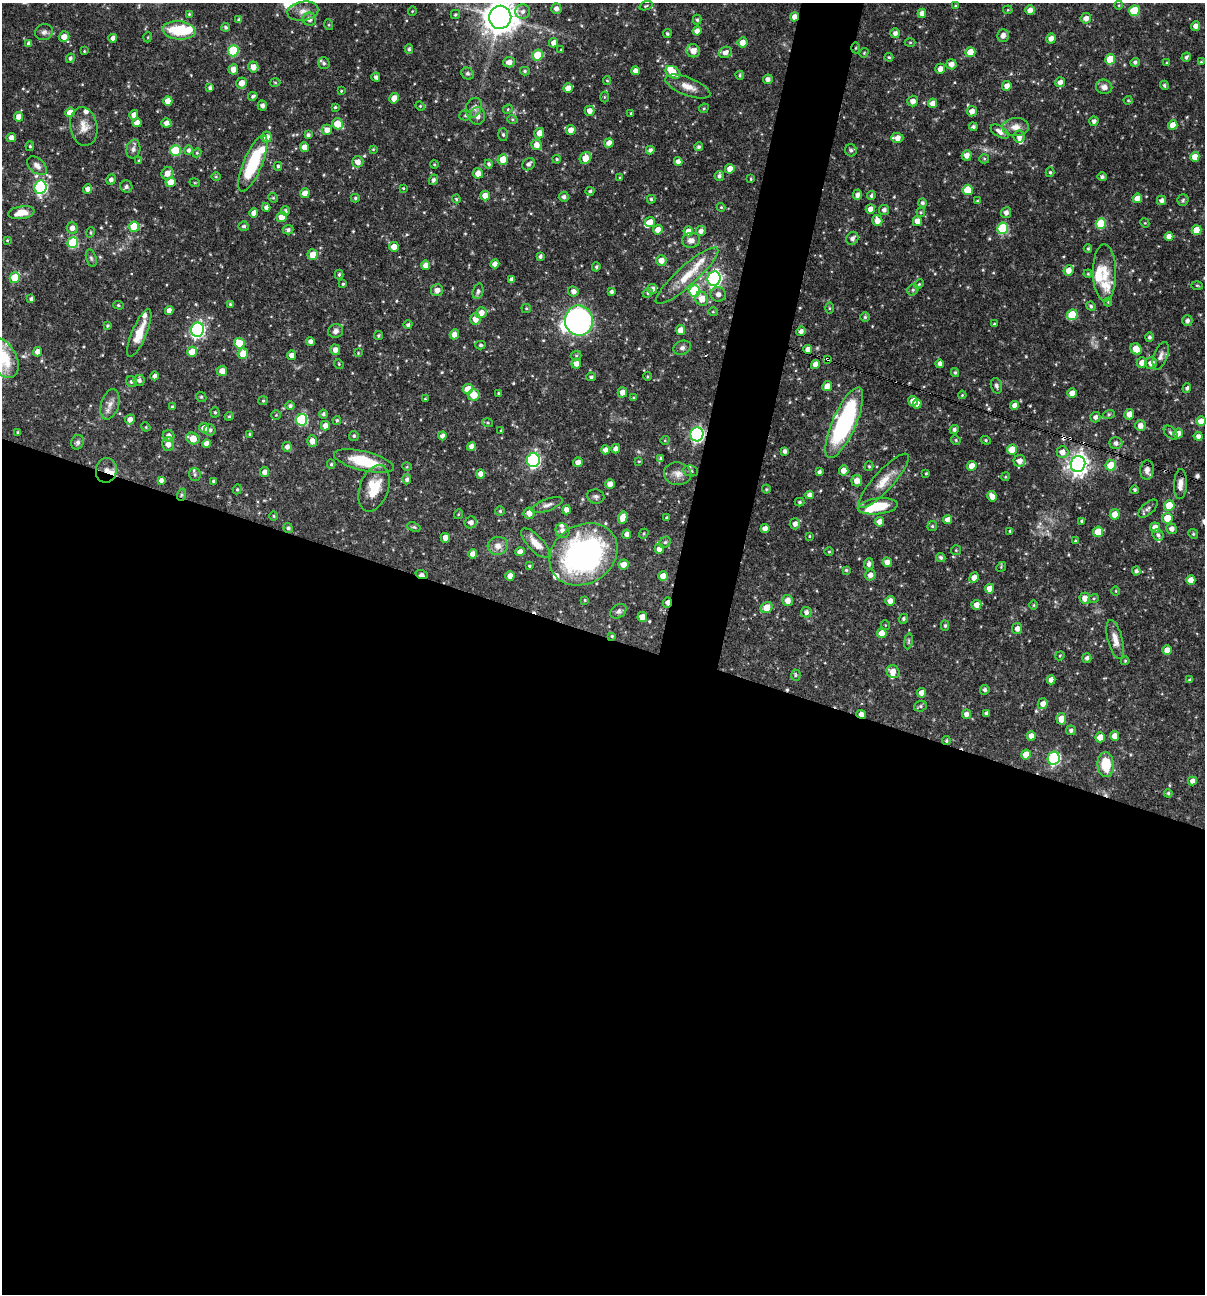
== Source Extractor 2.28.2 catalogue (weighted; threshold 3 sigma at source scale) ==
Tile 14 of 4 x 4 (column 2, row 4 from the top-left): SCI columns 1454-2656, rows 1-1292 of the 5187 x 5168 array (HDU 1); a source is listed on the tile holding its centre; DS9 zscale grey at full resolution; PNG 1207 x 1296 px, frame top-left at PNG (2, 3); each listed source drawn as its Kron ellipse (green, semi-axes under 4 px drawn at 4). Shown black and unused: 54% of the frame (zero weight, under 3 of 4 exposures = <1% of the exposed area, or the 3 px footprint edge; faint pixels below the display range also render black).
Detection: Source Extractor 2.28.2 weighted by HDU 2 'WHT'; one run over the whole footprint, this tile lists its part. Background 0.0667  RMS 0.0035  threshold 0.0157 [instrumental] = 3 sigma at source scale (4.5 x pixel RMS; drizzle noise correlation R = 1.50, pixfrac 1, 0.05/0.05 arcsec/px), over >= 5 px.
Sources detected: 545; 1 too faint to see at this stretch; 2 inside a brighter object's white glare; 3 cosmic-ray / hot-pixel residue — neither listed nor drawn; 23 inside a brighter listed object's ellipse — not listed separately; of the other 516, all 500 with FLUX_AUTO >= 0.288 (the completeness limit of this list) listed and drawn (16 fainter detections not listed), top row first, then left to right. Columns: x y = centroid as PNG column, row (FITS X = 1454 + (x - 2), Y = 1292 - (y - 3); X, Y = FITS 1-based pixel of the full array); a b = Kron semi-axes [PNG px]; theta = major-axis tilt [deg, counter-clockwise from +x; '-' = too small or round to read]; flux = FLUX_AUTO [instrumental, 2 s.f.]
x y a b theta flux
1119 5 4 3 - 0.32
646 6 7 3 19 0.39
956 6 4 3 - 0.38
556 9 5 5 - 1.5
1008 10 5 4 - 0.35
1030 10 5 4 - 2.3
303 11 16 9 10 2.8
412 11 5 4 - 0.33
1134 11 5 5 - 11
523 12 7 7 - 1.5
922 13 4 4 - 2.2
189 14 4 4 - 0.41
455 15 5 4 - 0.49
500 17 11 11 - 510
794 17 4 4 - 2.5
1086 18 5 5 - 2
309 19 6 6 - 2
239 20 4 4 - 0.93
697 20 5 4 - 0.59
329 25 5 3 - 0.36
1196 26 4 4 - 1.7
226 27 4 4 - 0.68
179 30 16 9 -5 14
697 31 4 4 - 1.7
44 32 9 8 - 1.2
667 33 4 4 - 0.53
895 33 5 4 - 1.3
1003 36 6 5 - 1.7
64 37 5 5 - 2.5
148 37 5 3 - 0.29
113 38 4 4 - 1.4
1051 38 5 5 - 2
742 42 5 5 - 2.8
910 42 5 3 - 0.35
554 43 4 4 - 2
29 44 4 4 - 1.1
856 48 5 3 - 0.38
409 49 5 4 - 0.55
561 50 3 3 - 0.3
84 51 3 3 - 0.32
233 51 5 5 - 18
693 51 7 6 - 2.9
725 52 7 5 22 1.5
970 52 5 5 - 4.9
864 53 5 3 - 0.29
538 55 5 5 - 7.9
889 57 4 4 - 0.41
1186 57 5 4 - 0.8
70 58 5 4 - 0.84
1110 59 5 5 - 8.9
509 62 6 5 - 2
1135 62 5 4 - 0.8
1201 62 3 3 - 0.37
324 63 6 5 - 0.74
1167 63 4 3 - 0.35
951 64 5 5 - 2.3
253 67 5 5 - 2.4
233 69 5 4 - 2.3
940 69 5 5 - 2.1
525 71 5 4 - 0.56
636 71 4 4 - 2
673 72 8 5 -34 4.9
467 73 6 5 - 0.86
740 75 4 3 - 0.46
376 77 4 4 - 0.95
768 79 5 4 - 1.4
607 81 4 4 - 0.38
275 82 5 3 - 0.35
1060 82 5 5 - 1.7
241 83 5 5 - 2.7
1164 85 5 4 - 0.65
1007 86 5 4 - 2.3
688 87 24 9 -21 3.6
1104 87 8 7 - 2
210 88 4 4 - 0.83
568 88 5 4 - 3
341 91 3 3 - 0.3
253 96 5 3 - 0.7
604 97 5 3 - 0.36
394 98 5 4 - 2.9
1128 100 4 4 - 0.34
168 101 5 4 - 2.7
913 101 5 5 - 1.8
933 103 5 4 - 2.8
262 105 5 4 - 1.2
420 106 5 4 - 0.37
335 107 3 3 - 0.38
474 108 10 7 67 1.8
704 108 5 4 - 0.44
508 109 5 4 - 0.36
590 111 5 5 - 2.3
972 111 5 5 - 2.3
70 112 5 5 - 3.6
631 113 3 3 - 0.32
134 115 4 4 - 1.9
465 115 6 5 - 0.67
477 116 9 7 85 1.9
18 117 4 4 - 2.3
512 119 5 3 - 0.36
1094 121 5 4 - 1.2
137 123 4 4 - 2.4
166 123 5 4 - 1.8
338 124 5 5 - 8.1
1173 125 5 4 - 3.7
84 126 19 13 -79 3.9
973 127 4 4 - 0.78
1016 127 13 9 2 2.8
327 130 5 5 - 2.3
571 130 5 5 - 2.3
1000 132 10 5 -31 2
539 133 5 5 - 2.7
308 135 4 4 - 0.88
503 135 6 5 - 0.63
266 137 5 5 - 3.1
1019 137 6 5 - 1.5
11 138 5 4 - 1.9
897 138 6 5 - 2.7
609 143 5 4 - 2.4
536 145 5 5 - 2.5
30 146 5 4 - 0.45
305 147 5 4 - 3.1
699 147 4 4 - 0.6
133 149 9 7 77 1.3
373 149 4 4 - 0.3
189 150 4 4 - 0.84
650 150 4 4 - 1
851 150 6 6 - 0.8
175 151 5 5 - 19
197 153 4 4 - 0.36
967 155 5 5 - 2.3
1195 157 5 4 - 4
585 158 6 5 - 4.3
503 159 5 5 - 4.4
557 159 4 3 - 0.42
984 159 5 4 - 0.44
139 161 4 4 - 0.55
358 162 6 5 - 2.1
678 162 4 4 - 1.7
253 163 30 9 67 21
434 164 4 3 - 0.31
489 164 4 4 - 0.63
529 164 7 5 46 1.1
37 166 12 7 -41 1.9
278 166 4 4 - 0.61
730 169 5 4 - 2.8
1050 172 5 4 - 0.49
167 173 6 5 - 2.6
478 173 5 5 - 2.9
719 176 5 4 - 0.95
216 177 5 3 - 0.33
1102 177 5 4 - 0.78
620 178 4 3 - 0.35
751 179 4 3 - 0.33
111 180 5 4 - 1.2
433 180 5 4 - 0.86
171 182 5 5 - 4.2
195 183 5 3 - 0.35
40 187 7 6 - 45
126 187 6 6 - 0.98
403 188 3 3 - 0.3
88 189 5 4 - 2
968 190 5 5 - 7.9
590 191 4 3 - 0.64
305 193 5 4 - 2.4
857 195 5 4 - 1.3
485 196 5 5 - 2.5
871 196 4 4 - 0.68
564 197 5 5 - 1.1
273 198 5 4 - 0.42
355 198 4 4 - 0.52
1137 198 5 4 - 2.1
456 199 4 3 - 0.42
651 199 4 3 - 0.52
1162 200 5 4 - 1.4
1183 200 5 5 - 0.54
977 201 4 3 - 0.32
922 203 5 4 - 0.81
266 207 4 4 - 1.1
721 207 4 4 - 0.34
870 209 5 4 - 2.3
884 210 5 5 - 1.2
285 211 5 4 - 0.73
921 212 4 4 - 0.4
21 213 13 6 9 4.1
254 213 5 4 - 2.3
1006 213 5 5 - 1.4
282 217 5 5 - 3.7
877 221 6 5 - 2.6
917 221 5 4 - 2.3
650 222 5 5 - 2.6
1145 223 5 3 - 0.3
1101 224 5 5 - 13
244 226 5 4 - 0.66
134 227 5 5 - 9.7
72 228 6 5 - 1.8
1003 228 6 5 - 21
288 230 5 5 - 0.85
658 230 5 4 - 2.4
1196 230 5 4 - 5.6
688 231 5 5 - 2.7
701 231 5 5 - 1.6
91 232 5 3 - 0.32
1169 237 4 4 - 2.2
852 238 7 5 60 1.4
7 240 4 3 - 0.32
691 240 9 7 9 1.9
73 243 6 5 - 22
394 247 5 5 - 3.3
1088 249 4 3 - 0.45
313 255 5 5 - 4.4
540 256 4 3 - 0.81
91 258 9 5 -75 0.71
661 260 5 5 - 2.9
495 264 4 4 - 1.9
426 265 5 4 - 2.4
596 267 4 3 - 0.54
1069 270 5 5 - 2.7
1105 273 28 11 -89 6.1
339 274 5 4 - 0.59
1088 274 4 4 - 0.39
687 276 41 10 42 9
15 278 5 5 - 10
511 279 4 4 - 1.1
714 279 7 6 - 82
343 284 4 4 - 0.41
919 284 5 3 - 0.35
1197 285 5 3 - 0.38
652 289 5 5 - 1.5
437 290 6 6 - 2
913 290 6 5 - 0.66
478 291 8 5 72 0.76
573 291 5 5 - 1.5
694 291 6 5 - 23
611 292 4 3 - 0.96
648 293 5 4 - 0.53
718 294 8 7 - 1.6
31 299 4 3 - 0.68
702 299 7 6 - 3.7
1108 302 4 4 - 0.33
230 304 4 4 - 0.38
118 305 5 4 - 0.47
1091 306 5 4 - 0.7
526 308 5 4 - 0.39
829 308 5 4 - 0.43
169 310 4 4 - 1.7
713 312 4 4 - 0.36
481 313 6 5 - 2.5
1072 315 5 5 - 13
865 317 5 5 - 0.57
475 319 6 5 - 2.9
579 321 15 14 - 99
1187 321 5 5 - 1.2
994 324 3 3 - 0.29
408 325 4 4 - 0.81
107 326 4 4 - 0.45
197 330 7 6 - 78
681 330 5 4 - 3.1
336 331 7 7 - 1.5
801 331 5 4 - 1.3
139 333 26 7 67 5.7
454 334 5 4 - 2.1
378 336 4 4 - 0.48
1149 337 5 4 - 0.76
310 342 4 4 - 1.3
239 343 5 5 - 7.4
480 345 5 4 - 0.57
682 348 9 6 19 1.1
808 349 4 4 - 2.1
1136 349 6 5 - 4
335 350 5 5 - 1.8
38 352 4 4 - 2.1
192 352 5 5 - 6
358 353 4 3 - 0.29
243 354 5 5 - 5.8
292 355 5 4 - 2.6
576 356 5 5 - 0.49
1161 356 14 6 70 1.6
3 358 21 13 -60 13
827 359 4 2 - 0.48
1142 363 5 5 - 2.2
1151 363 6 6 - 2.6
339 364 5 4 - 0.38
576 364 5 5 - 2
815 364 4 4 - 2.5
940 364 4 3 - 1.1
222 371 5 5 - 2.9
955 372 4 3 - 0.49
154 376 4 4 - 1.1
647 376 4 3 - 0.32
591 377 4 4 - 0.74
139 380 5 5 - 1.2
131 382 5 5 - 0.8
827 386 5 4 - 2.5
996 386 8 5 -73 0.94
1187 388 5 4 - 0.73
468 389 5 5 - 4.8
622 392 5 5 - 2.3
498 393 3 3 - 0.34
1072 393 5 4 - 2.7
474 395 6 6 - 5.7
962 395 4 3 - 0.31
201 397 5 4 - 0.47
634 398 4 3 - 0.35
425 399 4 3 - 0.35
263 401 5 4 - 0.44
913 401 5 4 - 2.9
110 404 16 8 72 2.6
917 404 5 4 - 2.1
290 406 4 4 - 0.85
1014 406 4 4 - 2
172 407 3 3 - 0.51
215 412 5 4 - 0.48
323 414 4 4 - 0.75
1109 414 6 4 18 0.46
1129 414 5 4 - 2.6
276 415 4 4 - 0.33
229 416 4 4 - 0.44
1095 417 5 5 - 1.2
130 419 5 5 - 2.1
301 420 6 5 - 27
337 420 4 3 - 0.46
1201 421 5 4 - 2.9
488 423 5 4 - 0.44
844 423 38 12 66 47
325 426 5 4 - 2
1140 426 5 5 - 2.3
146 427 4 3 - 0.33
204 428 5 5 - 2.5
210 430 5 5 - 0.87
954 430 5 4 - 0.86
501 431 4 3 - 0.33
18 432 3 3 - 0.44
1171 433 8 5 -45 0.79
1178 433 5 4 - 2.6
250 434 4 3 - 0.34
697 434 7 6 - 68
169 436 6 5 - 1.5
354 436 5 5 - 0.56
442 436 4 4 - 1.5
1198 436 4 4 - 1.3
193 439 7 5 -32 4.4
665 440 4 3 - 0.29
956 440 5 4 - 0.47
986 440 5 4 - 0.48
312 441 5 5 - 2.3
77 442 7 6 - 0.99
1116 443 6 6 - 1.4
168 444 7 6 - 2
207 444 4 4 - 1.9
471 446 4 4 - 1.8
287 447 5 4 - 1.4
616 449 5 4 - 1.4
605 450 4 4 - 1.8
1012 450 5 5 - 6.3
785 451 4 4 - 1
1062 452 6 6 - 2.2
660 459 4 4 - 0.55
533 460 7 6 - 60
364 461 30 9 -14 12
639 461 4 3 - 0.31
1020 461 6 6 - 2.2
578 462 5 4 - 2
331 464 4 4 - 0.46
1078 464 8 7 - 200
1111 465 5 5 - 8.7
869 466 5 4 - 0.47
972 466 5 4 - 3.8
407 467 5 3 - 0.29
106 470 12 10 81 5.1
844 470 5 4 - 2.6
1147 470 10 7 85 1.7
691 471 7 5 -11 0.88
264 472 5 5 - 1.9
819 472 4 3 - 0.79
926 473 4 3 - 0.36
480 474 5 4 - 2.3
678 474 14 11 -10 2.9
195 475 6 6 - 0.75
1005 477 4 3 - 0.32
407 479 5 4 - 0.88
161 480 4 4 - 1.1
213 481 3 3 - 0.46
857 481 5 5 - 2.6
884 481 35 10 48 5.8
610 484 5 4 - 2.4
1180 484 15 6 87 2.4
374 488 24 14 70 8.9
237 489 5 4 - 0.45
766 489 4 4 - 0.35
1135 490 4 4 - 0.56
181 495 6 4 71 0.58
809 495 4 4 - 1.5
596 496 8 7 - 0.99
992 496 5 4 - 2.7
800 502 5 4 - 0.5
547 505 16 6 21 1.6
1169 505 5 5 - 6.3
878 506 20 8 6 11
1148 509 12 6 42 1.1
567 510 4 4 - 2.3
500 511 4 4 - 0.49
529 513 6 5 - 2.5
459 514 5 3 - 0.29
1115 514 5 5 - 4
274 516 4 3 - 0.32
666 517 3 3 - 0.37
623 518 6 4 74 3.2
1167 518 5 5 - 7.1
948 520 4 4 - 2.1
1082 521 3 3 - 0.58
471 522 6 6 - 1.5
879 522 5 4 - 2.2
795 524 5 5 - 1.6
932 526 5 5 - 0.52
414 527 7 4 -24 0.53
1155 527 5 5 - 2.3
288 528 5 4 - 0.67
765 529 4 4 - 1.9
1172 529 5 5 - 1.5
562 531 7 6 - 1.5
1010 531 4 4 - 0.42
1098 532 5 5 - 7.3
627 534 5 4 - 1.6
644 534 5 4 - 0.44
1193 534 5 4 - 0.51
1158 535 6 5 - 0.94
809 536 4 3 - 0.33
445 538 5 5 - 2.6
1075 541 3 3 - 0.32
665 542 6 5 - 0.59
536 543 19 7 -47 4.5
498 546 10 9 - 2.4
659 549 5 4 - 2.5
956 550 5 5 - 0.39
520 552 4 4 - 2
829 552 5 3 - 0.32
473 554 5 4 - 2.5
584 554 36 29 33 89
941 557 5 4 - 0.76
887 562 4 4 - 2.2
869 564 6 5 - 1.3
624 565 5 5 - 3.1
529 566 3 3 - 0.42
1001 567 5 4 - 0.36
846 570 4 3 - 0.48
1136 571 4 4 - 0.9
422 575 6 4 -21 1.9
870 575 5 5 - 1.7
510 576 5 4 - 2.4
663 576 5 5 - 4.4
974 578 5 4 - 2.3
1191 580 5 4 - 3
990 589 5 4 - 3.2
1116 591 4 3 - 0.29
1085 598 6 5 - 2.6
1094 598 5 3 - 0.37
585 600 4 3 - 0.31
787 601 5 5 - 2.2
890 601 5 4 - 2
667 602 5 3 - 2
976 605 5 5 - 2.4
1034 605 5 3 - 0.32
767 608 6 5 - 4.6
618 611 9 6 36 1.1
806 612 5 5 - 1.2
642 617 5 4 - 2.7
903 619 5 4 - 0.67
885 625 5 3 - 0.3
945 626 5 4 - 0.53
1017 629 5 5 - 1.8
882 633 5 4 - 3.8
612 636 4 4 - 0.43
1115 639 20 7 -75 3.2
908 641 8 4 81 0.52
1167 650 5 4 - 2.4
1060 656 5 4 - 0.36
1087 658 5 4 - 0.94
1125 661 4 4 - 0.39
893 672 7 6 - 2.8
796 675 5 5 - 0.6
1051 680 4 4 - 1.8
1190 680 4 3 - 0.59
985 690 5 4 - 0.83
922 693 5 4 - 2.4
1043 704 5 5 - 2.2
920 706 6 5 - 0.62
986 713 4 3 - 0.84
861 714 5 4 - 2.1
966 714 4 4 - 1.6
1061 719 6 5 - 4.1
1071 730 5 4 - 0.95
1031 736 4 4 - 2.3
1115 736 5 4 - 2.8
1100 737 5 5 - 4.2
946 741 4 4 - 0.5
1026 755 5 4 - 4.4
1054 758 6 6 - 41
1106 765 12 8 -86 9.2
1192 781 4 4 - 1.7
1168 793 4 4 - 0.48
Overlapping masked pixels (flux is a lower limit): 13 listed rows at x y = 794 17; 856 48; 714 279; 808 349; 827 359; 697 434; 106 470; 181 495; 422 575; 667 602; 612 636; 861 714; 1106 765
Isophote crosses this tile's border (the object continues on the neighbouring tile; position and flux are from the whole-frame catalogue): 2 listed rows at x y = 500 17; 3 358